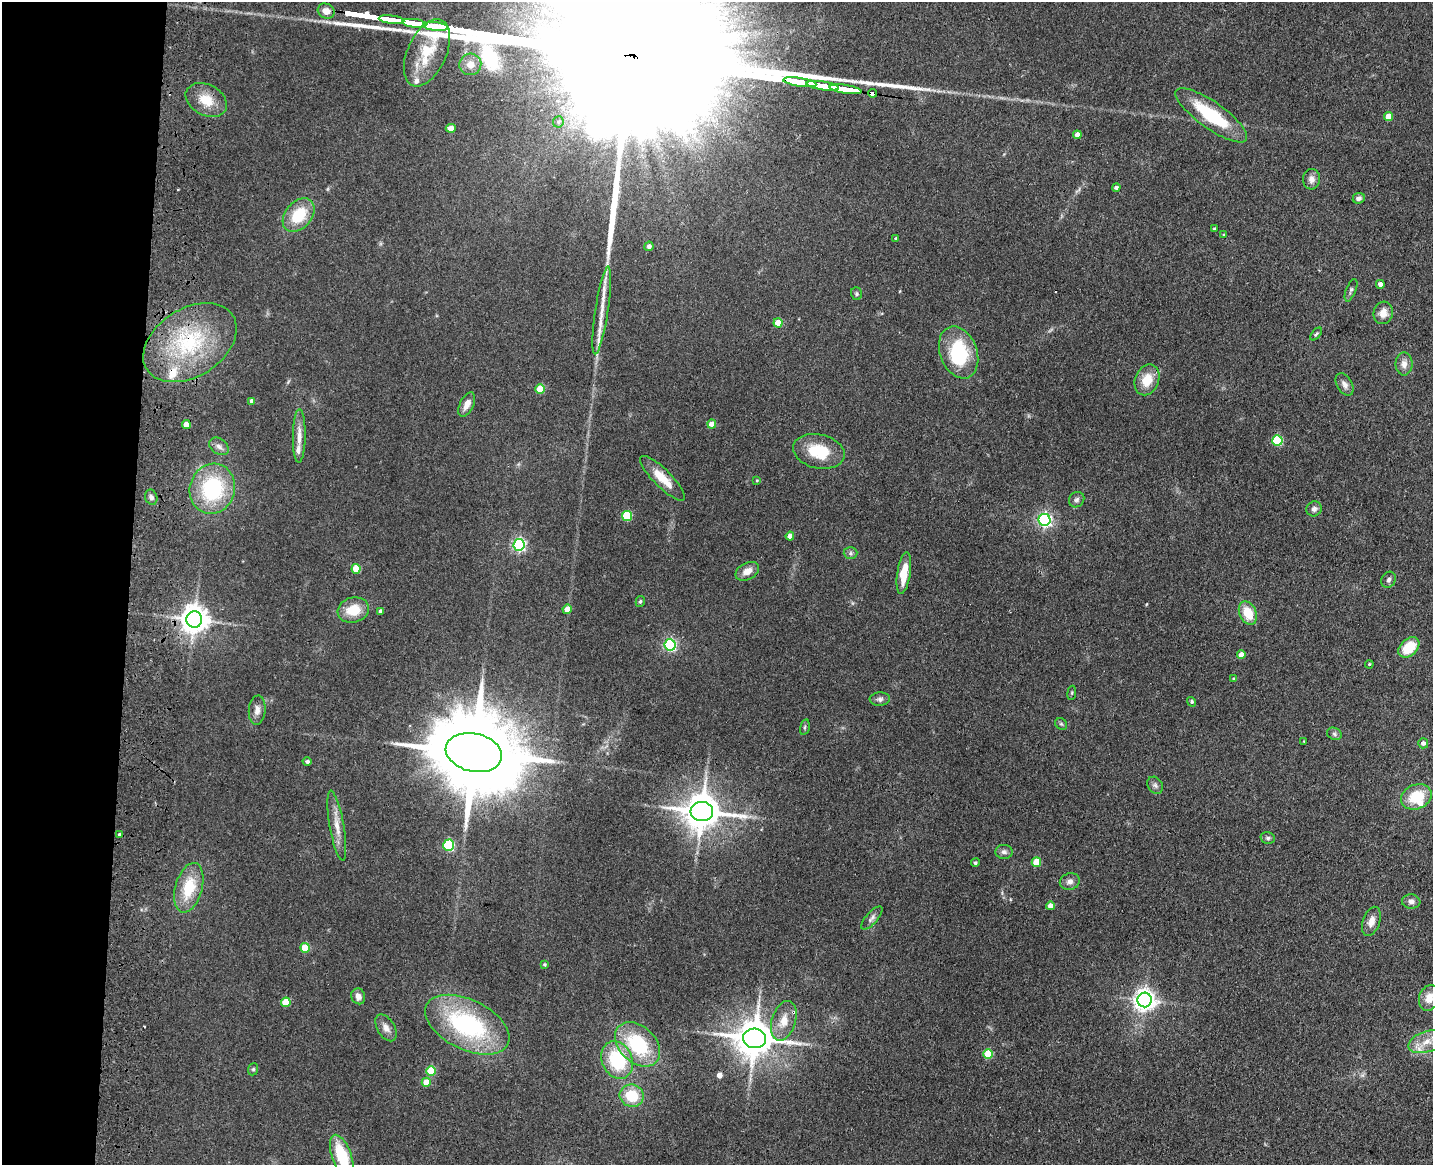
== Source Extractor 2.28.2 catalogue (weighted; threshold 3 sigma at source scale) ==
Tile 4 of 3 x 4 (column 1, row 2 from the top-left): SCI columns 333-1763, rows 2344-3506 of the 4844 x 4686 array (HDU 1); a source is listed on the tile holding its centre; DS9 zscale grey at full resolution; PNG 1435 x 1167 px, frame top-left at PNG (2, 2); each listed source drawn as its Kron ellipse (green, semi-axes under 4 px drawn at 4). Shown black and unused: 9% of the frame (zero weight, under 3 of 4 exposures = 6% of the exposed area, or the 3 px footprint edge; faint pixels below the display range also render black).
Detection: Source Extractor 2.28.2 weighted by HDU 2 'WHT'; one run over the whole footprint, this tile lists its part. Background 0.0939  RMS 0.0065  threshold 0.0295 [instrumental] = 3 sigma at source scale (4.5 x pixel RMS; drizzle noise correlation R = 1.50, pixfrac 1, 0.05/0.05 arcsec/px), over >= 5 px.
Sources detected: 127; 1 inside a brighter object's white glare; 3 cosmic-ray / hot-pixel residue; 1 long thin detection or spike segment (spike, bleed or trail) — neither listed nor drawn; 5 inside a brighter listed object's ellipse — not listed separately; the other 117 listed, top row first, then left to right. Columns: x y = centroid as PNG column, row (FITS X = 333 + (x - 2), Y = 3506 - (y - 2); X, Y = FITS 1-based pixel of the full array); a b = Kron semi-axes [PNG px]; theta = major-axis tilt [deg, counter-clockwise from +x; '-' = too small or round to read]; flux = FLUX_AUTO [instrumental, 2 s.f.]
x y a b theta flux
326 11 9 7 -27 5
392 20 13 3 -7 1500
414 23 12 3 -7 1600
436 27 12 3 -6 1900
427 53 36 19 65 25
470 64 11 10 - 6.8
800 82 17 3 -8 2700
823 86 16 3 -8 2300
846 89 16 3 -8 2200
873 93 4 4 - 39
206 100 22 15 -28 13
1211 115 43 13 -35 39
1389 117 4 4 - 10
558 122 5 5 - 1.3
451 128 5 4 - 5.9
1077 135 4 4 - 5.1
1311 179 10 8 85 3.8
1116 188 4 4 - 1.8
1359 198 6 5 - 2.4
299 215 19 13 49 23
1214 229 3 3 - 1
1224 235 4 3 - 0.63
896 239 4 4 - 1
649 246 5 4 - 2.3
1380 284 4 4 - 2.9
1351 290 12 5 69 1.6
856 294 6 5 - 1.1
602 310 44 6 81 12
1383 313 11 9 74 6.4
778 323 4 4 - 12
1316 334 7 3 50 0.99
190 343 51 34 32 64
959 352 27 18 -69 39
1404 364 11 8 -89 4.2
1147 380 16 11 67 13
1345 384 12 7 -60 3.4
540 389 5 4 - 19
252 401 4 4 - 2.9
467 405 13 6 64 5.1
712 424 4 4 - 6.9
186 425 4 4 - 7.9
299 436 27 6 89 6.7
1277 440 5 5 - 42
219 446 11 7 -36 2.8
819 451 26 17 -13 23
662 478 30 9 -45 13
757 480 4 3 - 0.55
212 489 25 22 73 56
151 497 8 6 -71 2
1077 500 8 7 - 2
1314 509 8 7 - 2.4
627 516 5 5 - 32
1044 520 6 6 - 170
790 536 4 4 - 5.3
519 545 6 5 - 120
850 553 7 6 - 1.7
356 569 5 4 - 18
747 571 12 8 27 5.5
904 573 21 6 81 13
1389 580 8 6 60 2
640 602 5 4 - 1.1
567 609 5 4 - 7.2
353 610 16 12 15 15
381 611 4 4 - 3.1
1248 613 12 8 -64 15
194 620 8 8 - 850
670 645 6 5 - 96
1409 647 12 8 43 17
1241 655 4 4 - 4.7
1369 664 4 3 - 0.64
1234 679 4 3 - 0.72
1072 693 7 3 82 0.81
880 699 10 6 5 2.2
1192 702 5 4 - 1.2
257 710 15 8 85 4.1
1061 724 6 5 - 1.1
805 727 8 4 77 1.2
1334 734 8 6 -23 1.6
1304 741 2 2 - 0.46
1423 743 5 5 - 2.4
474 753 28 19 -13 12000
307 762 4 4 - 1.5
1155 785 9 7 -55 2.1
1416 797 16 12 22 20
702 811 11 9 -4 1600
337 826 35 7 -80 8.7
120 835 4 3 - 1.4
1268 838 7 5 -14 1.5
448 845 6 5 - 63
1004 852 9 7 -4 2.2
1036 862 5 4 - 17
975 863 4 4 - 1.1
1070 881 10 8 16 3.1
189 888 25 13 74 23
1411 902 9 7 -4 2.7
1050 906 4 4 - 5.1
872 918 14 6 49 2.5
1371 921 15 8 71 5.6
305 948 5 5 - 19
544 965 3 3 - 0.88
358 996 8 7 - 4.2
1429 998 13 9 72 7.3
1145 1000 7 7 - 440
286 1002 5 4 - 19
784 1021 20 12 73 11
467 1025 45 25 -26 89
386 1028 15 8 -59 4.5
754 1038 11 10 - 1800
1427 1042 19 10 18 9.1
638 1044 26 18 -44 47
988 1054 5 5 - 21
617 1060 19 15 -66 39
253 1069 6 5 - 1.1
431 1071 5 5 - 23
426 1082 4 4 - 11
632 1096 12 11 - 20
342 1156 22 9 -70 30
Overlapping masked pixels (flux is a lower limit): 9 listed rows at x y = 414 23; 436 27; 846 89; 873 93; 190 343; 194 620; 474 753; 784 1021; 754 1038
Isophote crosses this tile's border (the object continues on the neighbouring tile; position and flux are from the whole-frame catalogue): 1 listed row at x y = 342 1156